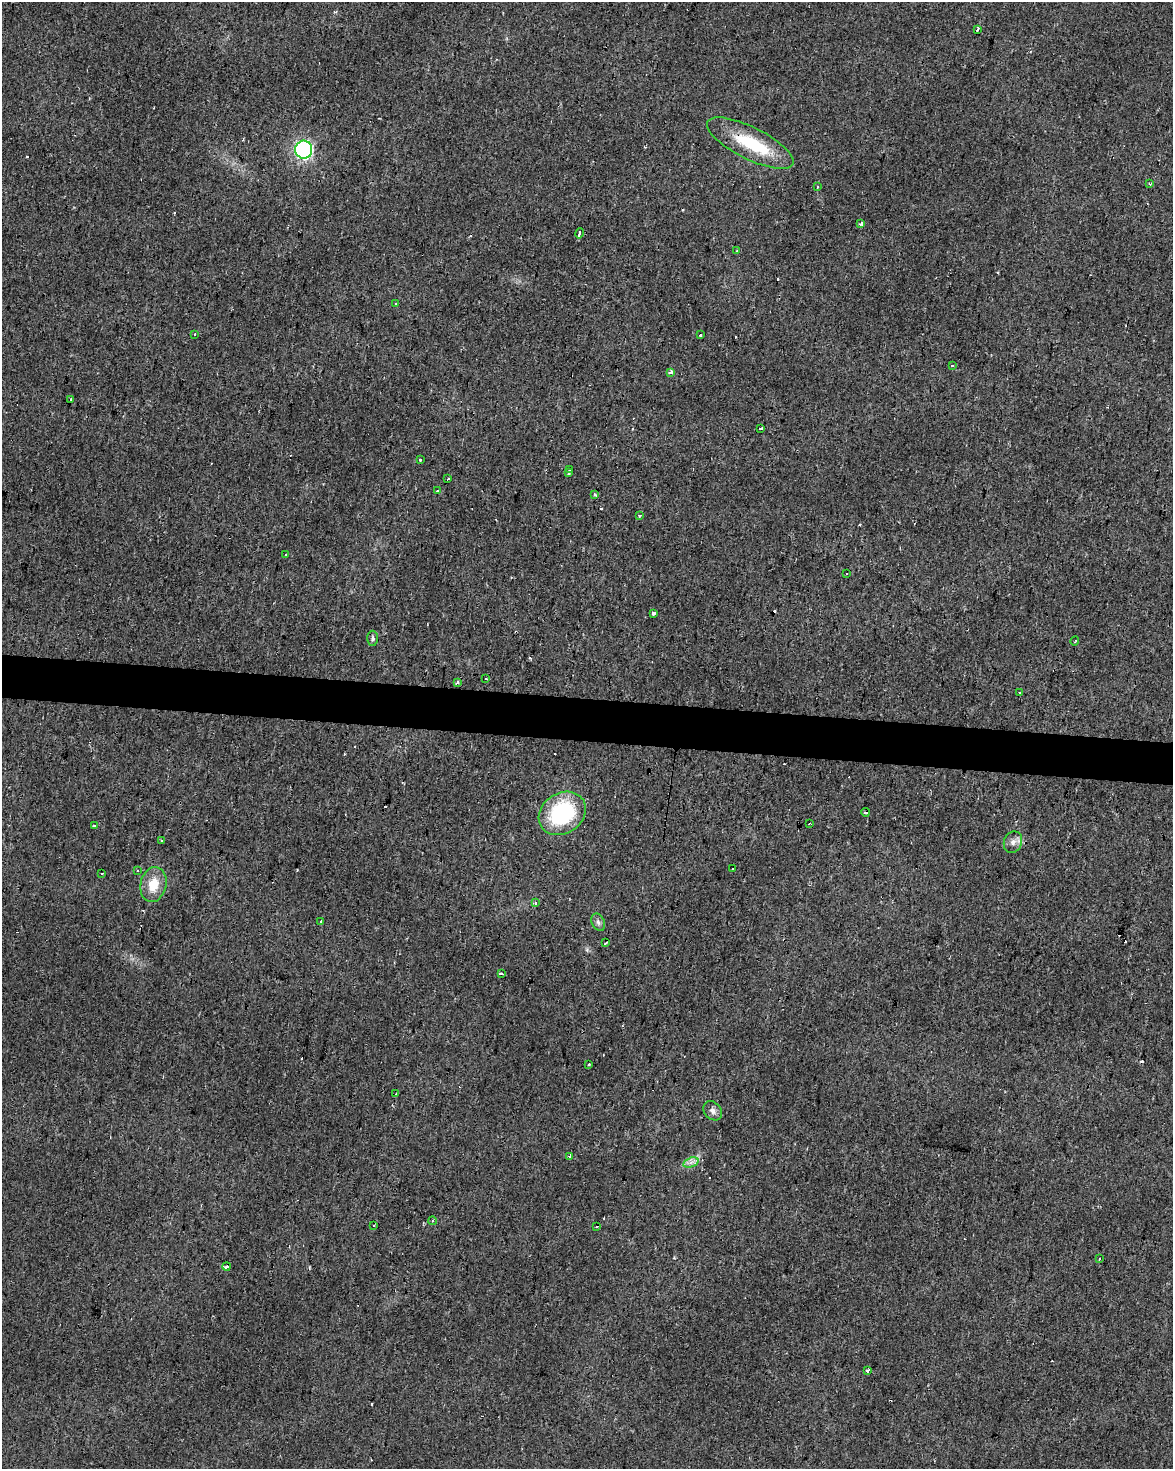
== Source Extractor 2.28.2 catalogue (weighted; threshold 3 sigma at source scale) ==
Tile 6 of 4 x 3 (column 2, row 2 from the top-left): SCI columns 1176-2346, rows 1753-3219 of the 4687 x 4912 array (HDU 1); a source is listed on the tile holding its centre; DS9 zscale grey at full resolution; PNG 1175 x 1471 px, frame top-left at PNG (2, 2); each listed source drawn as its Kron ellipse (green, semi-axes under 4 px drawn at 4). Shown black and unused: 3% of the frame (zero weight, under 2 of 3 exposures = <1% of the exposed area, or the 3 px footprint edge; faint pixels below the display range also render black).
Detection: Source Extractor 2.28.2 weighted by HDU 2 'WHT'; one run over the whole footprint, this tile lists its part. Background 0.0282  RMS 0.0063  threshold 0.0281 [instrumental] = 3 sigma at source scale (4.5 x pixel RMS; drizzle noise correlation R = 1.50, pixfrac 1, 0.0396/0.0396 arcsec/px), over >= 5 px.
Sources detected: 84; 27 cosmic-ray / hot-pixel residue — neither listed nor drawn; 1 inside a brighter listed object's ellipse — not listed separately; the other 56 listed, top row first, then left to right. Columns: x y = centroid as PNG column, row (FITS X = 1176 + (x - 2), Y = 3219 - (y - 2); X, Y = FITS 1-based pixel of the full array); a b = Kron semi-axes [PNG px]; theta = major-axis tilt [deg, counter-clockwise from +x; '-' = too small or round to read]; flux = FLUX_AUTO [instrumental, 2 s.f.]
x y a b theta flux
977 29 4 3 - 5
750 143 47 16 -27 34
304 150 9 8 - 130
1150 184 4 3 - 0.75
817 187 4 2 - 0.63
861 224 4 3 - 3.3
579 233 5 3 - 4.2
737 251 3 3 - 0.97
395 304 3 3 - 1.3
195 334 3 3 - 0.77
700 334 3 3 - 7.4
952 365 3 3 - 3.8
671 373 3 3 - 8
71 399 2 2 - 0.47
761 428 4 3 - 4.9
420 459 3 3 - 6.1
570 470 3 3 - 1.6
568 473 3 3 - 2.6
448 479 3 3 - 2.8
437 491 3 3 - 5.4
595 495 3 3 - 1.5
640 515 3 3 - 6.3
286 555 4 3 - 5.8
846 574 3 2 - 1.3
653 613 4 3 - 5.7
373 638 7 5 -89 1.5
1075 641 5 2 - 0.94
486 679 4 2 - 3.2
457 683 3 3 - 3.3
1019 692 3 3 - 0.83
865 812 4 3 - 2.4
562 813 25 20 33 56
809 824 3 2 - 0.81
94 826 3 2 - 1.4
161 840 4 2 - 0.73
1013 842 11 9 67 3.6
733 869 3 2 - 0.79
137 871 4 2 - 0.55
102 873 3 2 - 0.56
153 885 18 13 77 13
535 903 3 3 - 3.1
321 921 3 3 - 5.3
598 922 9 6 -64 2.2
606 943 3 2 - 1.3
501 974 3 3 - 7.5
589 1064 3 3 - 2.9
396 1094 3 2 - 0.92
713 1111 10 8 -48 3
570 1156 3 3 - 8.9
691 1162 8 4 19 2.3
432 1221 4 3 - 0.75
374 1225 4 2 - 0.54
597 1226 3 2 - 2.1
1099 1259 3 2 - 1
227 1266 4 3 - 2
867 1371 4 3 - 1.9
Overlapping masked pixels (flux is a lower limit): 1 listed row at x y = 750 143